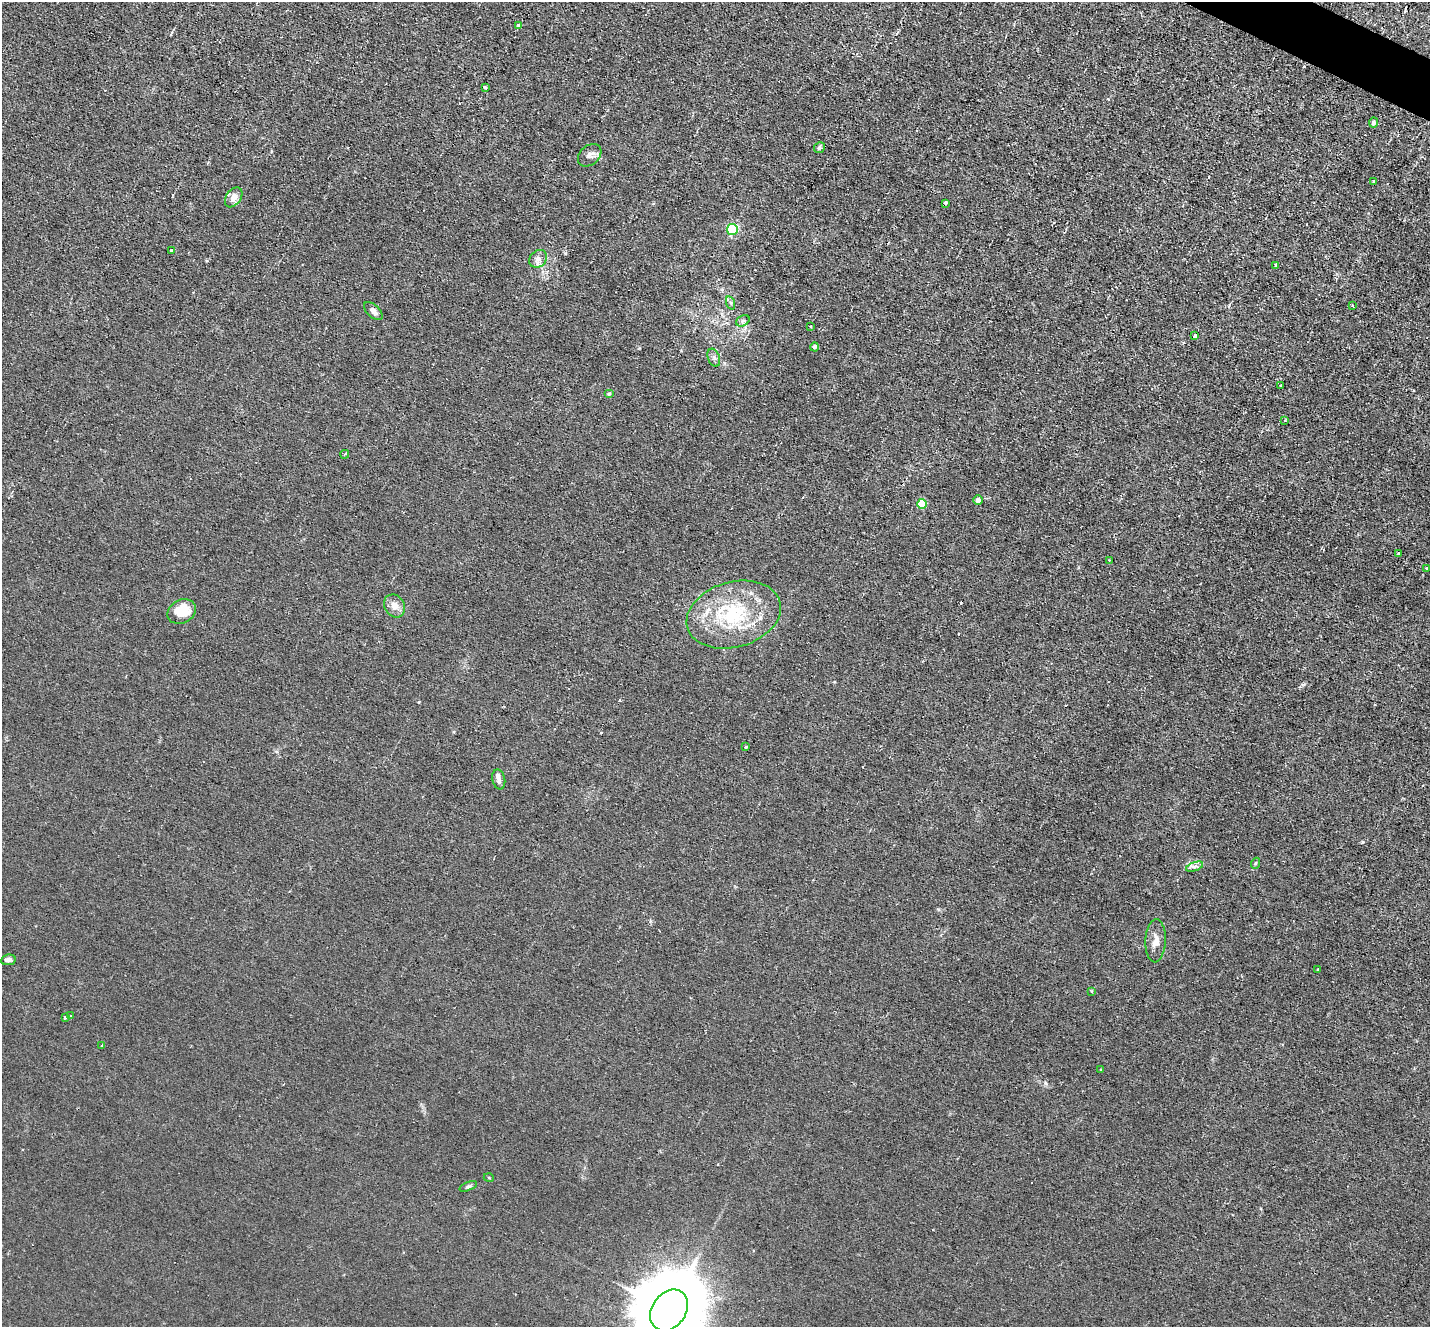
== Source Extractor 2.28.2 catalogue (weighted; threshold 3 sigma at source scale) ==
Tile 10 of 4 x 4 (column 2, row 3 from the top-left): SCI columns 1429-2856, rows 1606-2930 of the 5713 x 5726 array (HDU 1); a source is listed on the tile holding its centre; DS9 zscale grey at full resolution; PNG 1432 x 1329 px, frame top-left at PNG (2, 2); each listed source drawn as its Kron ellipse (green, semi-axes under 4 px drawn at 4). Shown black and unused: <1% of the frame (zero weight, under 2 of 3 exposures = <1% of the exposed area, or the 3 px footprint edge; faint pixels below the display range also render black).
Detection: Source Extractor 2.28.2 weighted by HDU 2 'WHT'; one run over the whole footprint, this tile lists its part. Background 0.0113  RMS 0.0047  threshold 0.021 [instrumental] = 3 sigma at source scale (4.5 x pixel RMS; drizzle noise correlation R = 1.50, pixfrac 1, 0.05/0.05 arcsec/px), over >= 5 px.
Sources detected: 53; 5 cosmic-ray / hot-pixel residue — neither listed nor drawn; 1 inside a brighter listed object's ellipse — not listed separately; the other 47 listed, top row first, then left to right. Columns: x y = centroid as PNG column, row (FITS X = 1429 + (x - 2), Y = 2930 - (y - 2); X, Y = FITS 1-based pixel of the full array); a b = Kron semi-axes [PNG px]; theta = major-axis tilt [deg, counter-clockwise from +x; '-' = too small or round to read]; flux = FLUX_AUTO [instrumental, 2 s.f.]
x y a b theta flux
518 25 4 3 - 6.9
485 87 3 3 - 3
1373 123 5 4 - 1.4
819 148 6 5 - 0.96
590 155 13 9 42 2.3
1374 181 3 2 - 0.49
234 197 11 7 55 3.4
945 203 3 3 - 0.93
732 229 5 5 - 51
171 250 3 3 - 1.2
538 259 10 8 44 2.3
1276 265 3 3 - 1.3
731 303 7 4 -71 0.79
1353 306 3 2 - 0.55
373 311 11 6 -44 2.3
743 321 7 5 30 1.1
811 326 3 2 - 0.37
1195 336 4 3 - 2.6
814 347 4 4 - 1.3
714 358 9 6 -70 1.5
1280 386 3 2 - 0.53
609 394 5 4 - 0.61
1285 420 3 2 - 0.32
345 454 4 3 - 0.46
978 500 5 5 - 1.7
922 504 5 5 - 14
1399 553 3 3 - 0.86
1109 560 2 2 - 0.3
1427 569 3 3 - 2.1
394 606 12 10 -59 3.6
182 611 15 11 27 10
734 615 48 32 16 39
746 747 3 3 - 1.2
499 779 10 6 -78 1.8
1256 863 5 3 - 0.51
1194 867 9 4 19 1.4
1156 941 21 10 87 4.1
8 960 7 5 10 1.5
1318 969 3 2 - 0.34
1092 991 4 3 - 0.51
71 1016 3 3 - 1.2
65 1017 3 3 - 1.8
102 1046 3 3 - 0.77
1101 1069 3 3 - 1.4
489 1178 5 3 - 0.41
468 1186 9 4 23 0.95
669 1310 22 17 53 4700
Isophote crosses this tile's border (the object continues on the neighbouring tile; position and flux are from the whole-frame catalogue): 1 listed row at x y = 669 1310
Unlisted compact peaks at least as high as the median listed source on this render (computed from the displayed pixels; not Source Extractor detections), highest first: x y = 1362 842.